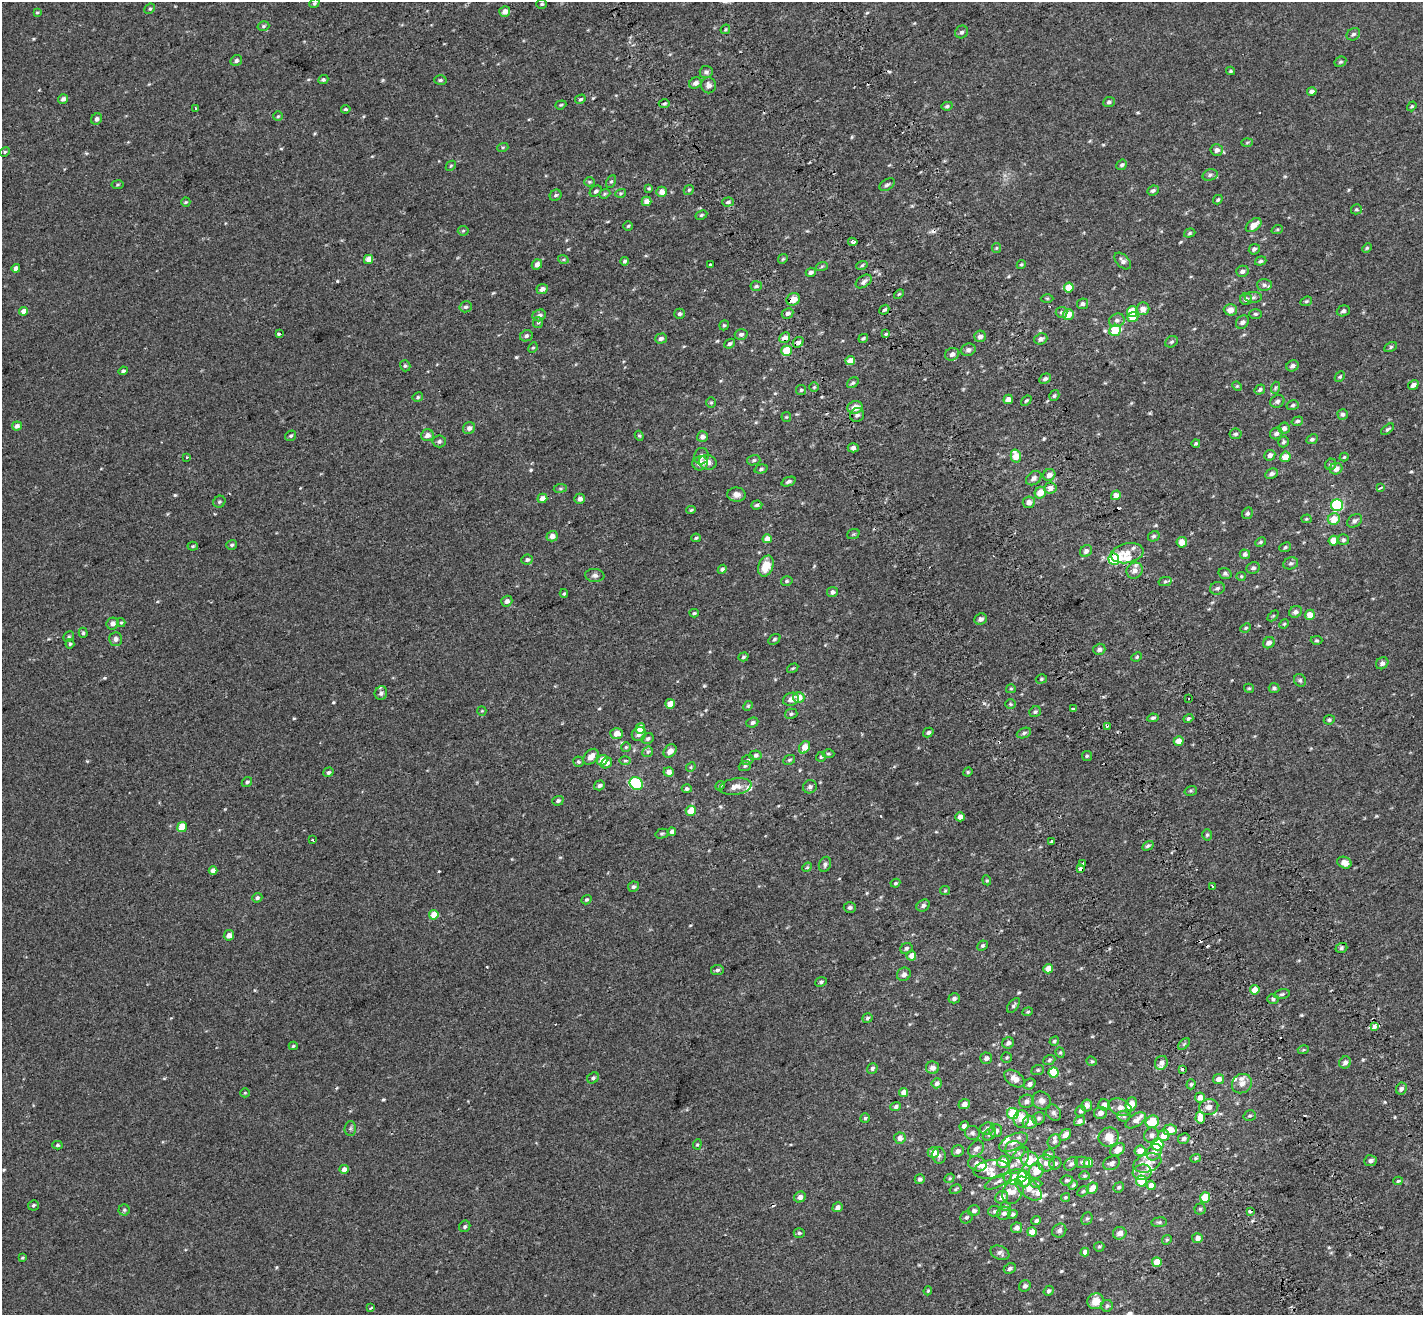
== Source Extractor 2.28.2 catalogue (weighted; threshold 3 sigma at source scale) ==
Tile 6 of 4 x 4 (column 2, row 2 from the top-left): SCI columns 1525-2945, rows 2874-4186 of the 5889 x 5690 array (HDU 1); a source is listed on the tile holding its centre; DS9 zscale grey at full resolution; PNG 1425 x 1317 px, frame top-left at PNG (2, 2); each listed source drawn as its Kron ellipse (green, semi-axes under 4 px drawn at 4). Shown black and unused: <1% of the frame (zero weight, under 2 of 3 exposures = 6% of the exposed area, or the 3 px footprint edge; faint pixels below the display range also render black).
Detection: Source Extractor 2.28.2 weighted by HDU 2 'WHT'; one run over the whole footprint, this tile lists its part. Background 0.00116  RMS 0.0065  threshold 0.0294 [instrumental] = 3 sigma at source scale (4.5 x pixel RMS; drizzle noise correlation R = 1.50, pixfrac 1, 0.0396/0.0396 arcsec/px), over >= 5 px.
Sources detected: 612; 1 inside a brighter object's white glare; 18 cosmic-ray / hot-pixel residue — neither listed nor drawn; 24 inside a brighter listed object's ellipse — not listed separately; of the other 569, all 500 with FLUX_AUTO >= 0.694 (the completeness limit of this list) listed and drawn (69 fainter detections not listed), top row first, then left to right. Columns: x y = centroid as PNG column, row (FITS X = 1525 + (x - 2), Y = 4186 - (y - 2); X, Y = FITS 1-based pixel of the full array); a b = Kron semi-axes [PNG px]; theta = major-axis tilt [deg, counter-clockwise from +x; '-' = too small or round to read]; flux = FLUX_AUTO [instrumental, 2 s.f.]
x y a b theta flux
314 3 5 4 - 0.89
542 4 5 4 - 0.87
150 9 6 4 42 0.92
37 12 4 4 - 0.77
505 12 5 5 - 3.8
263 26 6 4 17 0.85
725 29 5 3 - 0.75
962 32 7 6 - 1.6
1353 34 7 5 32 1.4
236 60 6 5 - 1.5
1340 62 6 5 - 0.99
1231 71 4 3 - 0.88
706 72 6 6 - 1.6
323 80 5 4 - 1.1
440 80 6 4 3 1
695 83 6 5 - 2.6
709 85 8 7 - 2.9
1312 91 5 4 - 2
63 99 5 4 - 1.9
580 99 5 4 - 1
1109 102 6 5 - 1.4
664 104 5 4 - 1
561 105 6 4 20 0.76
947 106 5 4 - 1.2
1412 106 5 4 - 0.82
196 109 3 3 - 3.3
346 109 5 4 - 0.99
278 116 5 4 - 0.8
97 119 6 5 - 1.7
1247 142 6 4 3 0.77
503 147 5 3 - 0.69
1217 150 6 6 - 2.8
5 152 5 4 - 0.85
1122 165 5 4 - 1.4
451 166 5 4 - 0.78
1210 175 8 5 17 1.5
611 181 6 4 61 1
589 182 5 4 - 0.73
117 185 6 4 8 0.82
887 185 8 5 32 1.6
649 188 4 3 - 0.87
689 190 5 4 - 0.92
1153 190 6 4 24 1.6
596 191 6 5 - 1.4
662 192 5 5 - 5.4
621 193 5 3 - 0.72
605 194 6 4 22 0.89
556 195 6 5 - 1.3
1218 200 5 3 - 0.88
647 201 5 4 - 4.8
186 202 5 4 - 0.76
728 202 6 4 3 1.3
1356 209 5 5 - 1.1
701 215 6 4 28 0.89
1254 225 9 5 38 5.7
628 226 5 4 - 0.76
1277 230 6 4 19 0.73
463 231 5 5 - 0.76
1190 233 6 4 19 1
853 242 5 3 - 3.8
996 248 5 4 - 0.71
1367 248 5 4 - 0.77
1254 249 6 5 - 1.5
369 259 5 4 - 6.6
563 259 5 3 - 0.79
783 259 5 4 - 0.76
625 261 4 4 - 1
1123 261 10 6 -45 2.4
1261 261 6 4 20 1.2
537 264 5 5 - 3.3
711 264 4 3 - 9.3
1021 264 5 4 - 0.81
862 265 6 3 20 0.84
822 266 6 4 20 0.78
16 268 4 4 - 2.5
1242 271 6 5 - 2
811 272 5 4 - 1.7
864 281 9 5 35 1.9
1264 285 7 6 - 1.6
756 286 6 4 6 1.1
1069 287 5 5 - 9.8
542 289 6 5 - 2.8
899 294 6 3 44 0.73
1253 297 8 5 -2 1.5
1047 298 6 4 -1 0.76
793 299 7 6 - 5.6
1246 299 6 6 - 2.1
1306 301 6 4 21 0.85
1082 304 6 5 - 1.4
466 307 6 5 - 1.4
1143 309 6 6 - 4.8
884 310 5 4 - 1.3
1230 310 6 6 - 4.3
24 311 4 4 - 4.6
1343 311 7 5 18 1.5
1061 312 6 5 - 1.2
1132 312 5 5 - 19
787 313 6 5 - 1.7
679 314 5 5 - 1.2
1068 314 5 5 - 7.7
1256 314 6 5 - 1.1
539 315 7 5 23 2.3
1133 317 6 5 - 6.5
1117 320 8 6 23 2.1
1242 322 7 5 53 2
538 323 5 5 - 0.89
724 325 5 4 - 0.99
1115 330 6 5 - 20
279 334 3 3 - 4
741 334 6 5 - 1.6
886 334 3 3 - 1.8
526 336 6 5 - 1.4
980 336 6 5 - 3.1
661 338 6 5 - 1.9
785 338 6 5 - 4.2
863 338 5 3 - 1
1041 339 7 5 21 2.5
798 342 6 5 - 2.1
1171 342 7 5 31 1.1
729 344 5 4 - 1.3
1391 347 6 4 29 1
533 348 5 4 - 0.79
968 350 7 6 - 2
786 351 5 5 - 19
952 354 7 6 - 2.7
850 361 5 4 - 6.2
405 366 6 5 - 1
1293 366 6 5 - 1.9
123 371 4 3 - 1.1
1340 377 6 4 48 0.87
1045 379 6 4 31 1.6
853 383 6 4 39 1.2
1413 385 5 4 - 2.8
1237 386 5 4 - 0.76
814 387 5 4 - 0.79
1275 388 6 4 72 0.97
1260 389 5 4 - 1.3
801 390 5 5 - 0.96
1054 396 6 4 56 1.2
418 397 5 4 - 0.82
1008 399 5 4 - 3.5
1026 401 6 4 39 1.1
1277 401 7 6 - 1.7
711 403 5 4 - 0.82
1293 405 6 4 17 1.1
855 407 7 6 - 5.8
1343 414 5 5 - 1.7
857 415 7 7 - 1.9
786 417 5 5 - 0.73
1297 421 6 4 16 1.4
17 426 5 4 - 2.4
469 428 6 5 - 2.5
1284 428 5 5 - 2.4
1387 429 7 4 37 1.2
1276 433 6 5 - 1.9
1235 434 6 5 - 1.2
427 435 6 5 - 3.1
291 436 6 4 34 1.1
639 436 5 4 - 0.78
702 437 5 5 - 2.7
1312 439 6 4 26 1.2
439 441 7 6 - 1.7
1284 442 5 5 - 1.2
1196 443 4 3 - 0.8
853 448 5 4 - 1.8
1270 455 6 5 - 2.4
701 456 8 7 - 2.6
1016 456 6 5 - 9.5
187 457 3 3 - 1.3
1285 457 5 5 - 7.4
1344 457 4 4 - 0.7
754 460 7 5 15 1.2
708 462 9 7 -20 3.7
700 463 8 7 - 4
1331 464 6 5 - 1.3
761 469 7 4 15 1.2
1336 469 6 5 - 3.8
1271 474 6 5 - 2
1049 475 6 5 - 3.6
1034 478 8 6 37 2.4
788 482 7 4 22 1.4
560 488 6 3 8 0.73
1050 488 6 5 - 3.8
1380 488 4 2 - 1.4
1040 493 6 5 - 6.8
737 495 9 7 -4 3.1
1116 495 5 4 - 5.8
542 498 5 4 - 3.8
580 499 5 5 - 3
219 502 6 5 - 1
1029 502 6 6 - 2.8
757 505 5 4 - 1.1
1337 505 6 6 - 57
691 510 5 4 - 0.8
1247 513 6 5 - 1.4
1306 519 5 4 - 0.75
1334 519 6 6 - 8.7
1354 521 8 6 40 1.8
853 534 6 5 - 0.79
552 536 5 5 - 3.4
1154 536 6 5 - 1.1
696 538 5 4 - 0.88
767 539 4 4 - 5.8
1343 540 5 5 - 1.2
1333 541 5 4 - 7.8
1182 542 5 5 - 5.4
1261 542 6 4 27 0.89
232 545 5 5 - 1
193 546 5 4 - 0.82
1285 547 6 4 23 1
1086 551 6 5 - 2.2
1127 553 16 10 11 8.2
1245 554 5 5 - 1.6
1114 559 6 5 - 28
527 560 5 5 - 1.4
1291 563 7 6 - 1.6
766 566 11 7 70 9.4
1253 568 7 5 22 1.6
722 569 5 4 - 1.4
1135 571 8 7 - 3.3
1225 573 6 5 - 1.5
595 575 9 6 -5 2
1241 576 5 4 - 0.7
787 581 6 4 16 1.1
1165 581 6 4 12 0.99
1217 588 7 6 - 1.7
832 592 5 5 - 2.2
564 594 4 4 - 0.73
507 601 5 5 - 2.2
1295 612 6 5 - 2
694 613 4 4 - 0.87
1310 615 5 5 - 7.3
1273 616 6 4 44 0.74
981 619 6 5 - 2.4
121 623 4 4 - 0.73
113 624 6 5 - 2.9
1284 624 5 4 - 0.71
1246 628 5 4 - 0.95
83 633 5 4 - 0.95
69 637 6 5 - 0.9
116 639 7 6 - 2.3
774 639 6 4 38 1.1
1317 640 6 4 1 0.88
1269 643 6 5 - 2.6
70 644 5 4 - 0.97
1099 649 6 5 - 2.3
743 657 5 4 - 0.94
1137 657 5 4 - 0.88
1382 663 6 5 - 1.9
793 668 6 3 30 0.7
1041 679 6 4 17 0.86
1300 680 6 5 - 1.3
1249 688 5 4 - 0.71
1274 688 5 5 - 1.4
1011 689 5 4 - 0.8
381 693 7 6 - 1.8
799 697 5 5 - 7.2
791 699 8 6 22 3.3
1189 699 3 3 - 1.6
670 704 5 4 - 7.5
1010 704 5 4 - 0.83
748 706 5 4 - 0.8
1073 709 3 3 - 2.2
482 711 5 4 - 0.71
1035 712 6 5 - 1.2
791 714 6 5 - 1.3
1153 718 5 4 - 1.1
1188 718 5 4 - 1.1
1329 720 5 4 - 1.1
752 722 6 5 - 1.5
1107 726 3 3 - 2.1
640 728 5 5 - 10
928 732 5 4 - 1.4
617 733 6 5 - 5.5
1024 733 7 5 21 1.4
639 734 7 6 - 2.5
648 739 6 5 - 1.3
1179 741 5 4 - 5.1
626 747 5 5 - 0.78
804 747 7 5 59 6.8
670 751 7 5 48 3.3
648 752 6 5 - 1
828 754 6 4 -2 0.88
755 755 6 5 - 1.8
1087 756 5 5 - 0.89
591 757 9 6 48 4.4
821 757 5 5 - 0.93
602 760 5 5 - 6
748 760 6 5 - 1.1
789 760 6 4 27 0.91
625 761 6 4 0 0.79
578 762 5 5 - 1.1
606 763 6 5 - 2.4
745 766 6 5 - 1
691 767 5 4 - 0.77
328 772 5 4 - 1.1
669 772 5 4 - 4.6
968 772 5 4 - 0.77
247 782 6 4 43 1.2
636 783 7 6 - 41
599 785 6 5 - 1.7
720 786 5 4 - 0.96
735 787 16 8 10 4.8
810 787 7 6 - 1.6
687 789 5 4 - 1.5
1191 791 6 4 19 0.94
558 801 6 4 19 1.3
691 811 5 5 - 9.6
960 817 4 4 - 4.4
182 827 5 5 - 12
672 832 4 4 - 3.1
662 834 6 4 15 0.94
1207 835 5 5 - 0.97
312 840 3 3 - 1.1
1052 842 4 3 - 5.7
1148 846 6 4 31 1.2
1083 863 3 3 - 4.2
1344 863 7 5 -24 4.8
825 864 8 6 67 1.8
807 867 5 4 - 0.73
1080 869 3 3 - 9.6
213 870 4 4 - 3
987 880 5 4 - 0.77
895 883 5 3 - 0.77
1213 886 3 3 - 1.2
633 887 5 5 - 1.6
945 891 5 4 - 0.72
257 898 5 4 - 1.5
586 900 5 4 - 1
923 906 7 5 33 1.8
850 907 6 5 - 1.5
434 915 5 4 - 9.7
229 935 5 5 - 3.3
982 946 5 4 - 0.95
906 948 6 5 - 1.4
1341 948 6 4 19 1.3
911 956 5 5 - 4.8
1048 969 5 4 - 5.8
717 970 6 5 - 1.4
904 974 7 6 - 2.1
821 982 6 5 - 1.1
1255 990 5 4 - 7.8
1282 994 8 5 11 1.1
954 998 5 5 - 1.5
1273 999 6 5 - 1.2
1013 1005 8 4 51 1.3
1028 1012 5 4 - 0.78
867 1018 5 4 - 1.2
1374 1027 4 3 - 16
1054 1041 5 4 - 0.92
1008 1043 6 5 - 1.9
1184 1044 7 4 45 1.1
293 1046 4 3 - 0.83
1303 1050 6 3 18 0.78
1060 1053 5 4 - 0.8
1007 1057 5 5 - 0.97
986 1058 6 5 - 2.4
1049 1060 6 4 21 1.1
1092 1061 5 4 - 0.93
1345 1062 6 5 - 2.6
1161 1063 7 6 - 2.8
872 1068 6 5 - 1.3
932 1068 6 6 - 3
1182 1069 3 3 - 4.2
1038 1070 6 5 - 0.89
1053 1073 5 5 - 21
593 1078 6 5 - 1.4
1014 1079 11 7 -36 5.3
1218 1079 6 5 - 3.9
937 1083 5 5 - 2.2
1029 1084 6 5 - 1.9
1191 1084 5 4 - 1
1242 1084 10 9 - 4.5
1401 1089 6 5 - 1.7
245 1093 5 4 - 0.71
904 1093 4 4 - 5.9
1200 1098 5 5 - 4.3
1026 1101 7 6 - 2.2
1042 1101 10 8 -30 2.7
964 1104 5 5 - 2.8
1131 1104 7 5 69 6.2
1087 1105 6 5 - 2.7
1104 1105 6 5 - 3.1
896 1107 5 4 - 1.6
1120 1107 12 8 -22 4.5
1209 1107 9 7 15 3.5
1081 1111 5 5 - 1.2
1013 1113 6 5 - 29
1053 1113 9 7 -53 1.7
1100 1113 6 6 - 2.9
1124 1116 6 5 - 1.2
1250 1116 6 5 - 1
865 1118 5 5 - 0.95
1039 1118 6 6 - 1.5
1200 1118 6 5 - 13
1021 1119 8 7 - 6.8
1136 1120 11 6 32 2.7
1079 1121 6 4 35 1.9
1030 1122 7 6 - 5.8
1152 1122 7 6 - 14
964 1126 5 4 - 1.5
350 1128 7 5 87 1.2
987 1129 7 6 - 2.3
1170 1130 7 5 3 8.5
996 1131 7 6 - 3
972 1133 7 7 - 1.6
989 1134 7 5 38 1.3
1065 1135 7 5 43 3.7
1152 1135 8 7 - 2.3
1164 1136 6 5 - 6.9
1109 1137 10 9 - 7
900 1138 6 5 - 3.3
1184 1138 6 5 - 1.6
1054 1141 7 6 - 1.8
1013 1142 16 7 25 5
697 1144 5 4 - 0.82
57 1145 5 4 - 1.1
1157 1145 6 6 - 25
976 1149 9 7 48 2.7
1015 1150 10 8 -18 3.9
1118 1150 8 5 36 5
958 1151 6 5 - 2.3
1140 1151 5 5 - 5.4
933 1152 5 5 - 6.2
1154 1152 9 7 55 3.2
939 1155 8 6 -77 1.7
1049 1155 6 5 - 1.6
1195 1158 5 4 - 0.86
1029 1159 9 7 -5 8.2
1019 1160 15 8 59 4.4
1370 1161 6 5 - 1.9
1003 1162 6 5 - 7.4
1082 1162 7 5 -9 1.6
1046 1163 8 8 - 3.3
1055 1163 6 5 - 1.4
1088 1163 5 4 - 6.6
1112 1163 9 6 25 2.3
1147 1163 14 9 19 5.9
977 1164 9 7 -21 3.5
1071 1164 8 5 45 1.8
344 1169 4 4 - 3.5
991 1169 18 9 7 5.2
1036 1171 8 7 - 7.5
1142 1172 9 7 6 2.9
1085 1176 5 4 - 0.8
1015 1177 11 7 6 4.7
950 1178 5 4 - 0.79
920 1179 5 5 - 1.5
1024 1179 8 6 -80 24
1067 1180 6 5 - 1.1
998 1181 15 5 26 2.4
1141 1181 5 5 - 20
1398 1181 5 4 - 0.82
1036 1183 6 4 0 1
1073 1185 5 4 - 0.71
1151 1185 4 4 - 5.7
1119 1187 5 4 - 1
1092 1188 6 5 - 4.9
955 1189 6 4 29 0.83
1029 1189 15 8 -40 6.7
1083 1191 6 4 30 1
1013 1192 13 9 59 5.1
800 1197 6 5 - 2.9
1002 1197 7 5 41 3
1065 1197 4 4 - 0.79
1205 1197 5 5 - 13
33 1205 5 5 - 1
1006 1206 5 4 - 0.76
838 1207 5 4 - 2.2
1200 1209 5 5 - 0.97
124 1210 5 5 - 1
974 1211 6 5 - 1.7
995 1211 6 5 - 1.3
1250 1211 4 3 - 5
1004 1213 7 6 - 1.9
1013 1214 5 4 - 1.2
967 1217 6 5 - 1.2
1087 1219 6 5 - 1.1
1036 1221 5 4 - 1.5
1159 1222 7 5 7 1.1
465 1226 6 5 - 1.3
1016 1228 5 5 - 2.6
1059 1231 7 6 - 2
1032 1232 5 4 - 4.4
799 1233 5 4 - 1.2
1120 1233 7 6 - 3.5
1197 1238 5 5 - 2.4
1167 1240 5 4 - 0.73
1099 1247 5 4 - 0.75
1085 1252 4 4 - 2.6
1000 1253 10 6 -24 2.1
22 1258 4 3 - 0.76
1157 1262 5 5 - 11
1010 1268 6 5 - 1.6
1025 1286 6 5 - 1.7
928 1291 4 3 - 0.74
1049 1291 5 4 - 1.5
1095 1301 8 7 - 6.9
1107 1306 6 6 - 1.1
371 1308 4 3 - 3.5
Overlapping masked pixels (flux is a lower limit): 4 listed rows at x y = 793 299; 785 338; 1114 559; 1374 1027